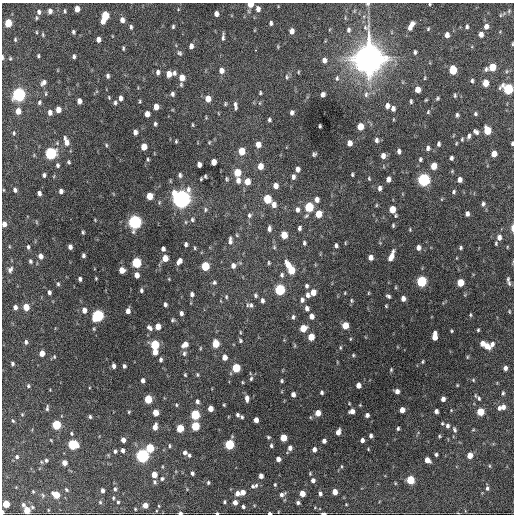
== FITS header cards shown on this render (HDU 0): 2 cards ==
NAXIS1  =                  512 / Axis length
NAXIS2  =                  512 / Axis length

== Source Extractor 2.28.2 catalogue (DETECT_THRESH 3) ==
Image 512 x 512 px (HDU 0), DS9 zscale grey, 1 PNG px = 1 image px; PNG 516 x 516 px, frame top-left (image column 1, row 512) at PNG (2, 3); no overlay
Background 1370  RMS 34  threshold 102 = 3 sigma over >= 5 px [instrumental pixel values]
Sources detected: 412; all 412 listed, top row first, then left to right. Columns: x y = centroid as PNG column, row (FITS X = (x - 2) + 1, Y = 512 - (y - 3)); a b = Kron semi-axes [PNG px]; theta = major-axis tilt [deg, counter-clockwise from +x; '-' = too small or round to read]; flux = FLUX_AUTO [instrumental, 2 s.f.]
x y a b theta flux
250 4 5 4 - 2.6e+04
368 4 6 4 1 3.3e+03
430 4 3 3 - 1.9e+03
77 9 5 4 - 1.7e+04
258 9 6 5 - 1.1e+04
50 11 6 4 -89 8.9e+03
65 11 5 4 - 3.4e+03
39 12 6 5 - 7.1e+03
216 14 5 4 - 9.8e+03
105 15 6 5 - 6.0e+04
500 15 5 3 - 2.4e+03
37 18 5 3 - 2.6e+03
122 20 6 5 - 1.1e+04
103 21 5 4 - 1.4e+04
8 23 5 5 - 6.3e+04
271 23 5 4 - 5.5e+03
411 24 6 4 44 1.2e+04
486 26 6 5 - 1.2e+04
131 27 6 4 -83 4.4e+03
173 27 4 3 - 3.1e+03
467 27 5 4 - 4.1e+03
410 28 4 4 - 8.7e+03
428 29 5 3 - 2.4e+03
349 30 6 5 - 5.4e+03
292 31 5 4 - 1.4e+04
36 32 4 3 - 1.8e+03
73 32 4 3 - 3.8e+03
43 34 6 3 -82 2.7e+03
481 34 5 4 - 1.2e+04
447 35 5 4 - 1.3e+04
223 37 9 3 83 5.8e+03
98 39 5 4 - 1.1e+04
15 40 5 3 - 2.8e+03
512 44 5 3 - 2.2e+03
191 46 5 4 - 9.1e+03
278 47 6 3 -90 2.1e+03
123 48 5 3 - 3.0e+03
256 50 3 2 - 5.5e+03
415 52 4 3 - 4.0e+03
179 53 7 6 - 4.6e+03
38 56 4 3 - 2.9e+03
74 56 5 4 - 4.7e+03
2 57 6 2 -90 3.3e+03
10 59 4 4 - 2.4e+03
369 59 13 11 84 3.4e+06
324 60 6 5 - 9.8e+03
492 67 6 5 - 4.9e+04
486 69 5 4 - 5.0e+03
221 70 6 5 - 1.3e+04
453 70 6 5 - 6.5e+04
158 72 6 5 - 6.9e+03
298 72 4 4 - 2.3e+03
174 73 6 6 - 6.4e+03
169 74 5 4 - 2.0e+04
108 76 5 4 - 4.8e+03
287 77 7 5 89 4.3e+03
182 78 7 6 - 2.2e+04
337 78 8 5 82 4.9e+03
425 78 5 3 - 2.0e+03
472 81 5 4 - 3.9e+03
44 82 7 5 45 8.5e+03
485 83 5 4 - 2.9e+04
418 89 5 4 - 2.0e+04
508 89 6 6 - 1.8e+05
260 93 4 3 - 2.7e+03
19 94 6 5 - 5.2e+05
46 94 7 3 90 2.8e+03
172 94 5 4 - 5.7e+03
323 94 5 4 - 6.8e+03
366 94 9 6 88 7.3e+03
455 95 4 3 - 3.1e+03
109 97 5 4 - 2.2e+03
120 98 5 3 - 8.3e+03
437 98 5 4 - 2.9e+03
208 99 6 5 - 2.4e+04
426 100 3 2 - 2.0e+03
79 101 5 4 - 1.3e+04
140 101 5 3 - 2.4e+03
411 101 4 3 - 3.3e+03
39 102 6 4 68 3.7e+03
115 103 5 4 - 3.9e+03
225 104 5 3 - 2.7e+03
235 105 9 3 -82 6.8e+03
387 106 6 4 88 9.7e+03
156 107 5 4 - 1.8e+04
58 109 5 4 - 1.7e+04
393 109 5 4 - 8.7e+03
18 111 6 5 - 2.3e+04
50 112 6 5 - 1.1e+04
428 112 5 4 - 2.6e+03
292 113 5 4 - 6.6e+03
147 114 5 4 - 1.8e+04
475 114 4 4 - 3.8e+03
457 115 5 3 - 4.2e+03
269 120 4 4 - 3.9e+03
155 124 4 3 - 3.9e+03
192 125 5 2 - 2.2e+03
320 126 4 3 - 2.9e+03
360 126 5 5 - 3.3e+04
487 130 6 5 - 5.6e+04
135 132 5 4 - 9.9e+03
476 132 7 5 -40 6.8e+03
14 133 5 3 - 2.6e+03
469 136 5 4 - 5.9e+03
462 139 5 4 - 2.5e+03
376 140 7 5 -84 6.4e+03
176 141 3 3 - 2.5e+03
66 142 10 5 -73 1.8e+04
209 142 4 3 - 2.2e+03
349 143 5 4 - 1.4e+04
456 143 5 3 - 2.1e+03
258 144 6 5 - 1.9e+04
439 144 5 3 - 4.9e+03
512 144 4 3 - 3.4e+03
106 145 5 4 - 2.7e+03
144 147 5 4 - 2.8e+04
428 148 6 5 - 6.5e+03
242 151 6 5 - 3.9e+04
399 151 5 4 - 6.0e+03
51 153 6 5 - 2.9e+05
314 154 4 3 - 3.8e+03
494 154 5 4 - 2.6e+04
383 156 5 4 - 1.1e+04
451 158 4 3 - 5.4e+03
148 159 5 3 - 2.7e+03
420 159 5 4 - 3.7e+03
69 162 5 3 - 3.0e+03
213 162 5 4 - 2.0e+04
57 165 5 4 - 4.7e+03
199 165 5 4 - 1.2e+04
260 166 6 5 - 2.0e+04
434 166 5 4 - 3.2e+04
297 169 5 4 - 9.8e+03
452 171 4 4 - 2.4e+03
237 173 6 5 - 4.8e+04
352 174 3 2 - 2.7e+03
44 175 4 3 - 5.1e+03
180 175 6 4 -81 4.5e+03
205 176 4 3 - 2.9e+03
293 177 5 4 - 6.8e+03
369 178 5 3 - 2.4e+03
201 179 3 3 - 2.3e+03
227 179 5 3 - 2.9e+03
388 179 5 4 - 1.1e+04
238 180 7 5 -86 1.2e+04
424 180 6 5 - 4.3e+05
460 180 5 4 - 1.1e+04
247 181 6 5 - 2.4e+04
275 186 5 4 - 1.4e+04
380 188 6 5 - 6.9e+03
15 190 5 4 - 5.7e+03
61 191 4 4 - 8.0e+03
453 192 5 4 - 3.8e+03
39 193 4 4 - 7.3e+03
149 196 5 5 - 3.7e+04
181 199 8 7 - 1.4e+06
267 199 6 5 - 8.0e+04
317 200 5 5 - 1.1e+04
159 202 5 3 - 2.4e+03
483 204 6 5 - 5.2e+03
274 205 6 5 - 1.3e+04
376 205 5 3 - 2.2e+03
309 207 6 5 - 1.1e+05
392 209 6 5 - 3.3e+04
205 210 7 5 89 3.8e+03
297 210 6 5 - 7.4e+03
318 214 5 5 - 3.5e+04
467 214 5 4 - 7.3e+03
249 215 6 5 - 4.7e+03
306 216 7 4 41 3.5e+03
95 220 4 3 - 1.6e+03
192 220 6 6 - 4.5e+03
135 222 6 5 - 6.0e+05
4 224 5 4 - 1.2e+04
393 225 4 3 - 2.9e+03
269 228 6 4 90 6.9e+03
299 228 4 3 - 5.0e+03
512 228 9 4 -88 7.1e+03
410 230 4 3 - 2.0e+03
83 232 3 3 - 3.1e+03
284 235 5 5 - 4.0e+04
499 237 6 5 - 1.1e+04
230 240 9 4 90 7.4e+03
304 243 5 4 - 4.0e+03
496 243 4 3 - 2.5e+03
186 244 4 3 - 5.4e+03
336 245 5 4 - 4.9e+03
28 247 5 4 - 3.8e+03
70 247 5 4 - 8.2e+03
507 247 4 3 - 1.8e+03
195 248 5 3 - 2.3e+03
418 248 5 4 - 1.0e+04
460 248 4 4 - 3.6e+03
163 249 4 4 - 7.0e+03
83 255 4 3 - 5.1e+03
40 256 5 5 - 1.1e+04
391 256 10 4 68 2.0e+04
370 257 5 4 - 1.3e+04
165 258 5 5 - 2.6e+04
30 261 5 4 - 4.3e+03
179 261 6 4 57 1.2e+04
136 263 6 5 - 1.6e+05
269 263 5 3 - 2.9e+03
288 265 10 6 -66 2.6e+04
205 266 6 5 - 7.9e+04
233 266 6 6 - 1.0e+04
10 270 8 6 58 6.4e+03
122 270 5 5 - 2.5e+04
291 270 6 5 - 5.1e+04
137 275 5 4 - 1.5e+04
282 275 6 5 - 4.9e+03
96 278 3 2 - 2.1e+03
80 279 4 3 - 5.1e+03
169 279 5 3 - 1.9e+03
508 279 7 4 79 4.2e+03
421 281 6 5 - 2.0e+05
214 282 6 5 - 4.4e+03
460 283 5 5 - 4.9e+04
509 283 8 5 -79 5.1e+03
58 284 5 4 - 3.2e+03
306 286 5 4 - 5.2e+03
141 290 5 4 - 4.4e+03
280 290 6 5 - 2.0e+05
49 292 4 3 - 5.7e+03
313 292 5 5 - 2.2e+04
368 293 5 3 - 2.0e+03
192 294 5 4 - 7.4e+03
255 295 6 5 - 4.2e+03
308 295 6 6 - 8.9e+03
388 296 5 4 - 4.6e+03
226 297 6 4 -72 3.2e+03
403 298 5 4 - 9.6e+03
262 300 6 4 -84 6.6e+03
302 300 6 5 - 7.6e+03
351 300 6 4 -75 3.3e+03
165 304 4 3 - 5.4e+03
251 305 7 7 - 6.8e+03
386 306 4 3 - 2.2e+03
15 307 5 4 - 9.1e+03
26 307 5 4 - 3.4e+04
307 308 6 5 - 7.6e+03
84 310 5 5 - 1.3e+04
128 311 5 4 - 1.1e+04
509 311 5 3 - 2.4e+03
181 313 5 4 - 6.6e+03
470 315 5 3 - 2.6e+03
98 316 6 5 - 3.0e+05
311 316 5 5 - 1.3e+04
293 317 6 5 - 4.9e+03
173 320 5 4 - 3.4e+03
345 325 5 5 - 3.4e+04
158 326 5 4 - 2.1e+04
149 328 7 5 -44 7.5e+03
303 328 5 5 - 3.9e+04
478 330 4 3 - 2.8e+03
451 331 3 3 - 2.5e+03
240 332 5 3 - 2.0e+03
435 336 8 4 85 2.7e+04
311 337 5 5 - 3.6e+04
350 339 4 3 - 1.9e+03
240 341 5 4 - 3.4e+03
26 342 5 4 - 5.7e+03
482 343 5 4 - 1.7e+04
185 344 7 5 37 1.5e+04
216 344 6 5 - 5.4e+04
492 344 7 5 70 9.1e+03
155 345 5 5 - 1.1e+05
486 346 7 5 -43 2.4e+04
200 348 5 3 - 2.0e+03
340 348 5 3 - 2.6e+03
155 352 5 4 - 1.9e+04
42 353 5 4 - 2.0e+04
184 353 7 6 - 5.7e+03
353 355 4 4 - 2.6e+03
54 357 6 4 -71 2.6e+03
224 357 5 4 - 1.5e+04
467 357 5 3 - 2.3e+03
161 359 5 4 - 5.1e+03
422 362 4 3 - 2.7e+03
12 364 4 4 - 4.5e+03
114 366 5 3 - 7.4e+03
124 366 4 3 - 4.3e+03
236 368 5 5 - 8.8e+04
505 368 4 4 - 9.1e+03
391 370 4 3 - 2.6e+03
185 375 4 3 - 2.7e+03
197 375 5 4 - 2.7e+03
251 379 6 4 63 3.6e+03
142 380 4 3 - 7.4e+03
473 380 4 4 - 2.3e+03
282 381 4 3 - 2.9e+03
242 382 4 3 - 1.9e+03
358 385 5 4 - 1.6e+04
457 385 4 3 - 2.0e+03
28 386 5 4 - 3.6e+03
397 391 4 4 - 1.1e+04
322 392 4 3 - 4.6e+03
503 393 6 4 79 3.3e+03
293 394 4 4 - 1.0e+04
247 398 6 4 -84 9.6e+03
479 398 7 5 -59 4.8e+03
148 399 5 5 - 7.4e+04
443 399 4 4 - 1.0e+04
197 401 5 4 - 6.1e+03
349 403 4 3 - 1.7e+03
176 405 4 4 - 2.6e+03
224 405 3 3 - 2.2e+03
360 405 3 3 - 1.7e+03
503 407 5 5 - 1.1e+04
47 408 8 4 85 4.0e+03
499 408 5 4 - 6.9e+03
210 409 5 4 - 1.9e+04
402 410 5 4 - 1.9e+04
352 411 5 4 - 1.2e+04
436 411 4 4 - 7.7e+03
129 412 4 4 - 2.6e+03
480 412 5 5 - 5.4e+04
156 413 5 4 - 3.1e+04
318 413 5 4 - 2.6e+04
22 414 4 4 - 2.3e+03
195 415 5 5 - 1.4e+05
237 415 4 3 - 4.3e+03
367 415 4 4 - 6.5e+03
90 417 5 4 - 3.6e+03
242 417 4 3 - 3.1e+03
256 420 5 4 - 1.3e+04
13 421 5 4 - 2.9e+03
442 423 5 4 - 2.5e+03
56 425 5 5 - 1.2e+05
195 426 5 5 - 8.7e+04
447 426 6 5 - 6.1e+03
155 427 6 4 78 1.7e+04
180 428 5 5 - 5.4e+04
398 429 4 3 - 3.7e+03
454 430 8 5 -66 5.1e+03
473 430 5 3 - 2.0e+03
338 432 6 4 74 1.4e+04
71 433 5 4 - 3.1e+03
371 436 5 4 - 5.8e+03
439 436 4 4 - 2.8e+03
268 437 4 4 - 2.8e+03
283 438 5 5 - 4.0e+04
123 440 4 4 - 1.3e+04
362 440 4 4 - 8.1e+03
324 441 4 4 - 7.9e+03
73 444 6 5 - 1.5e+05
229 444 5 5 - 1.5e+05
170 446 5 3 - 2.8e+03
271 446 5 4 - 3.8e+03
150 448 5 5 - 8.3e+04
290 448 5 4 - 9.6e+03
314 449 4 4 - 9.9e+03
368 449 4 3 - 1.7e+03
122 450 5 4 - 7.3e+03
115 451 5 5 - 4.7e+03
185 453 5 4 - 7.2e+03
436 454 3 3 - 4.0e+03
189 455 5 4 - 4.2e+03
470 455 5 4 - 2.4e+04
142 456 6 5 - 5.6e+05
17 457 6 5 - 5.5e+03
278 459 4 4 - 1.1e+04
46 460 6 5 - 4.6e+03
427 460 5 4 - 1.8e+04
64 463 4 4 - 1.6e+04
341 466 5 3 - 2.2e+03
490 466 5 3 - 1.8e+03
192 473 4 3 - 5.0e+03
154 474 5 4 - 2.1e+04
261 476 4 4 - 1.0e+04
162 479 5 5 - 4.2e+03
313 480 5 5 - 8.3e+03
410 480 5 5 - 7.7e+04
154 482 5 4 - 4.2e+03
208 482 5 3 - 3.2e+03
395 483 5 3 - 1.9e+03
275 485 4 3 - 2.4e+03
252 486 5 5 - 4.2e+03
256 486 7 5 52 5.1e+03
487 488 5 5 - 5.3e+03
115 489 6 5 - 4.5e+03
66 490 7 4 -46 3.3e+03
102 490 5 4 - 8.1e+03
33 491 4 3 - 2.2e+03
243 492 5 4 - 1.6e+04
335 492 5 4 - 2.0e+04
237 493 6 6 - 1.2e+04
302 493 5 4 - 2.6e+04
320 494 5 4 - 6.0e+03
43 495 6 5 - 3.6e+03
56 495 6 5 - 4.5e+04
282 495 8 5 30 7.8e+03
113 498 5 4 - 2.7e+03
100 502 5 5 - 3.4e+03
118 502 4 4 - 2.8e+03
224 502 4 3 - 3.1e+03
235 502 5 4 - 1.2e+04
298 503 4 4 - 4.5e+03
6 504 5 4 - 4.7e+04
346 504 3 2 - 1.7e+03
23 505 5 4 - 4.9e+03
145 505 4 4 - 1.8e+04
159 506 4 2 - 1.5e+03
243 506 4 3 - 4.5e+03
32 507 5 4 - 2.6e+03
27 510 5 4 - 3.9e+04
48 510 5 3 - 1.7e+03
3 512 4 2 - 5.3e+03
180 513 4 3 - 7.1e+03
217 513 4 2 - 3.6e+03
269 513 3 3 - 4.9e+03
323 513 4 2 - 6.7e+03
At the frame edge (FLAGS 8, measured only in part): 14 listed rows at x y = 250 4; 368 4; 430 4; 512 44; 2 57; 508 89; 512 144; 4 224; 512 228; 3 512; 180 513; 217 513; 269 513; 323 513